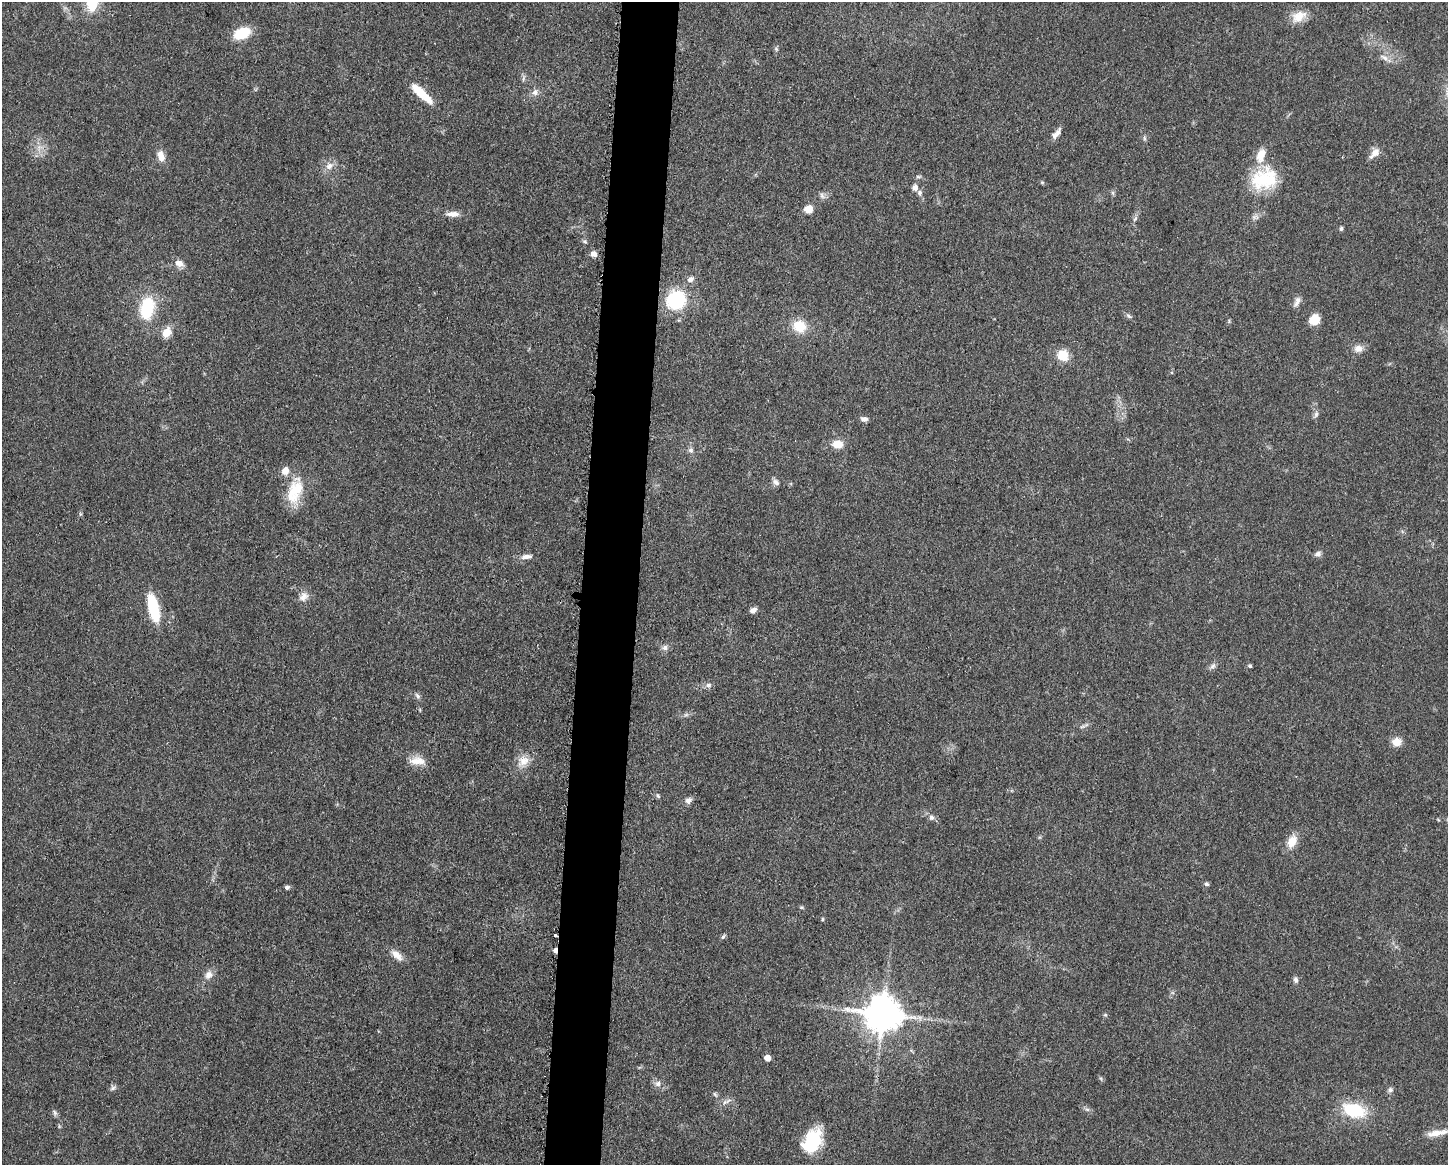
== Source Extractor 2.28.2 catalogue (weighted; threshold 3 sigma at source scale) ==
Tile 8 of 3 x 4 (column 2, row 3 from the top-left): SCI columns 1678-3123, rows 1166-2328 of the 4681 x 4654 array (HDU 1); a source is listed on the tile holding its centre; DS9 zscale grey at full resolution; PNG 1450 x 1167 px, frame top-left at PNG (2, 2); no overlay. Shown black and unused: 4% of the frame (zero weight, under 3 of 5 exposures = <1% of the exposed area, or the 3 px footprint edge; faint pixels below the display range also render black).
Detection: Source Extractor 2.28.2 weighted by HDU 2 'WHT'; one run over the whole footprint, this tile lists its part. Background 0.0619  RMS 0.0058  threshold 0.0261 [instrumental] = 3 sigma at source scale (4.5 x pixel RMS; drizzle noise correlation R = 1.50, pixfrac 1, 0.05/0.05 arcsec/px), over >= 5 px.
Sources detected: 88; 3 inside a brighter listed object's ellipse — not listed separately; the other 85 listed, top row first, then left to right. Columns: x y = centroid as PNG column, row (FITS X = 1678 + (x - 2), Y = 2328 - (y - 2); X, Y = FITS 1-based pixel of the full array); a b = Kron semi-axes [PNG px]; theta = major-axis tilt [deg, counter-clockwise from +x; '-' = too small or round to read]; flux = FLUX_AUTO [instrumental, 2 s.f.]
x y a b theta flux
92 4 17 13 79 15
1299 16 20 13 31 8.6
242 33 16 11 24 18
776 49 7 4 -46 0.9
1384 58 15 6 -33 3.2
523 79 7 4 72 1.1
535 92 9 8 - 3
421 93 31 8 -43 15
1057 133 16 6 50 3.4
1144 138 7 4 -89 1
1374 153 15 7 47 5
161 156 12 8 -71 6
329 166 11 9 43 4.3
918 177 9 4 0 1
1264 179 34 24 17 31
1042 182 5 5 - 0.72
915 187 8 7 - 2.6
1113 193 6 4 -71 0.97
822 196 11 5 -53 1.8
808 209 7 7 - 7.7
453 214 18 7 0 4.4
1135 219 7 4 45 1.1
1341 229 5 4 - 1.3
585 241 7 5 -25 1.1
593 254 9 8 - 2.4
179 263 12 8 -23 4.2
691 279 8 7 - 2.8
676 300 17 16 - 44
1297 302 15 6 67 2.9
147 308 24 14 80 29
1129 316 9 5 -34 1.4
1314 320 12 11 - 7.4
799 326 12 10 -24 16
166 332 12 9 59 7
1358 349 12 9 11 3.9
1063 355 11 10 - 12
1316 414 9 6 79 1.7
864 419 9 6 -4 2.3
838 444 11 8 -2 8.2
691 450 8 5 -28 1.6
285 471 10 8 69 4.9
776 482 10 7 -36 2.3
293 491 38 14 73 17
1318 554 9 7 22 2.1
526 556 17 6 6 3.5
304 596 14 10 45 4.4
153 608 27 9 -77 31
753 610 8 5 34 2.9
665 647 9 7 -28 2.2
1213 666 9 7 44 1.9
1250 666 5 4 - 1.2
708 685 10 6 1 2
417 696 9 5 -54 1.6
686 715 7 4 19 1.2
1082 727 7 4 3 1.1
1397 742 9 9 - 6.6
417 761 24 11 -6 7.5
523 761 18 13 41 7.4
658 796 6 5 - 1
688 800 8 7 - 2.6
931 817 7 7 - 2.1
1292 841 14 9 62 8.5
1207 884 6 6 - 1.2
287 887 6 5 - 1.3
801 907 5 4 - 0.76
822 919 5 3 - 0.66
555 935 3 3 - 3.1
723 937 8 5 61 1.1
555 950 5 4 - 2.6
397 955 17 8 -44 5.4
209 975 13 10 48 4
1296 980 8 6 -87 1.8
883 1014 11 11 - 1400
1105 1015 5 5 - 0.83
767 1058 5 5 - 6.2
658 1084 9 8 - 2.7
113 1088 9 6 27 1.5
1390 1090 7 6 - 1.6
715 1094 7 5 -54 1
728 1100 12 4 28 2
1087 1109 7 4 -1 1.2
1354 1110 25 15 -17 27
54 1112 9 6 -61 1.5
1435 1133 21 8 11 6.1
812 1141 26 17 62 31
Overlapping masked pixels (flux is a lower limit): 2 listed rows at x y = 555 935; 555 950
Isophote crosses this tile's border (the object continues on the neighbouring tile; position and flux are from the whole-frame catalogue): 1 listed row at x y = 92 4